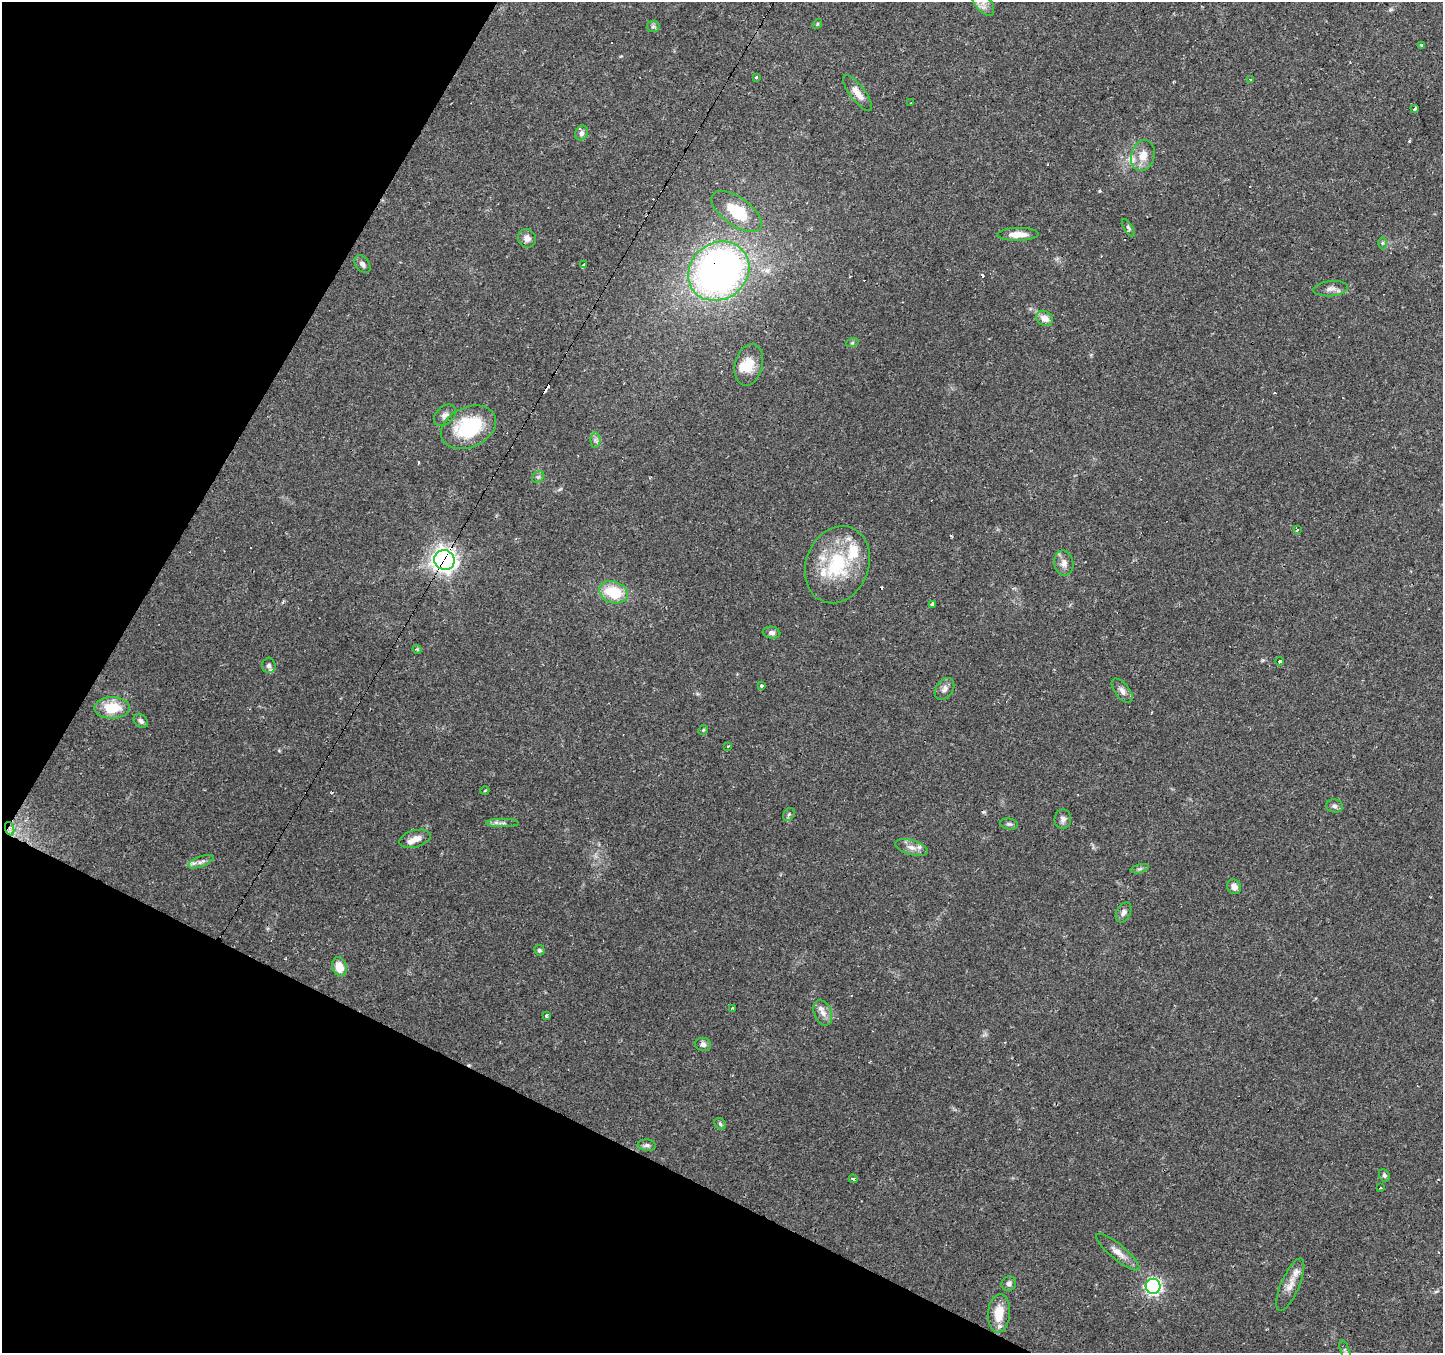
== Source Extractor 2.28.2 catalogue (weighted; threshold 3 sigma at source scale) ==
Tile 9 of 4 x 4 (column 1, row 3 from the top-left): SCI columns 1-1441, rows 1546-2896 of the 5765 x 5860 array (HDU 1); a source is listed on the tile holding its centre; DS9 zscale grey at full resolution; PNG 1445 x 1355 px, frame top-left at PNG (2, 2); each listed source drawn as its Kron ellipse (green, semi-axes under 4 px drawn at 4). Shown black and unused: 24% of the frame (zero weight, under 2 of 3 exposures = <1% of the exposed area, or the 3 px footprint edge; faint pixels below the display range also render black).
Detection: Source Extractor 2.28.2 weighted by HDU 2 'WHT'; one run over the whole footprint, this tile lists its part. Background 0.0783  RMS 0.006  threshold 0.0268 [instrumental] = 3 sigma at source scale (4.5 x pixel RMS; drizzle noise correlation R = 1.50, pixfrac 1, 0.0396/0.0396 arcsec/px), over >= 5 px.
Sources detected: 97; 14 cosmic-ray / hot-pixel residue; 1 long thin detection or spike segment (spike, bleed or trail) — neither listed nor drawn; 8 inside a brighter listed object's ellipse — not listed separately; the other 74 listed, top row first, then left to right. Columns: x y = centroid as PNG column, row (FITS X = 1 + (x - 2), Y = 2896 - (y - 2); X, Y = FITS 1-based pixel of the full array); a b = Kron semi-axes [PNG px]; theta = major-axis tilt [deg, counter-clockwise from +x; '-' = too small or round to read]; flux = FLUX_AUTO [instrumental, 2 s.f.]
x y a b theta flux
982 2 16 8 -53 5.6
817 24 5 4 - 0.8
653 26 6 6 - 1.3
1421 45 4 3 - 3.2
757 78 3 3 - 5.4
1250 80 4 3 - 0.67
858 93 22 7 -53 6.1
911 103 3 3 - 1.5
1415 109 3 3 - 3.6
582 133 8 6 65 1.9
1143 156 16 11 73 7.9
737 211 29 14 -36 22
1128 228 10 4 -58 1.1
1018 234 20 6 1 7
527 238 9 8 - 3.4
1382 243 6 4 89 0.94
362 264 10 6 -50 2.3
583 264 3 3 - 0.96
719 271 32 28 38 300
1331 289 17 7 5 3.5
1044 318 9 7 -30 5.7
852 343 6 4 19 0.88
749 365 21 13 75 11
445 415 13 8 44 3
469 427 29 20 25 42
595 440 7 5 -89 1.6
538 477 7 5 43 1.2
1297 530 3 3 - 1.1
444 560 10 9 - 360
1064 563 13 9 -81 4
837 565 39 31 69 44
613 592 15 10 -19 22
933 604 4 3 - 7
771 633 9 6 -10 2.1
417 649 5 3 - 0.98
1280 661 4 3 - 1.8
269 665 8 6 87 2.2
762 686 4 3 - 1.6
945 689 12 8 54 3
1122 691 14 7 -53 3.3
112 708 18 11 1 17
141 721 8 6 -40 2.2
703 730 5 4 - 0.73
728 746 3 2 - 1.2
485 790 4 3 - 0.46
1335 806 8 6 -11 1.9
789 814 7 5 55 1.1
1063 819 10 8 85 2.6
502 823 16 4 0 2.2
1009 824 9 5 -9 1.4
10 829 7 4 -72 1.7
415 839 16 8 16 5.1
912 847 17 7 -17 4.4
201 862 13 5 20 2.3
1140 869 9 4 13 1.3
1234 887 7 6 - 3.6
1124 912 10 7 62 2.7
539 950 5 5 - 1.1
339 967 10 7 -70 8.5
732 1008 3 2 - 0.92
823 1013 13 8 -68 4.3
547 1015 4 3 - 1.5
703 1044 8 6 -10 2.3
720 1124 6 5 - 1
647 1145 9 5 -4 1.9
1384 1175 6 5 - 1.3
853 1179 4 3 - 1.4
1380 1187 3 2 - 0.8
1118 1252 27 7 -40 6
1009 1283 7 7 - 1.9
1290 1285 28 9 67 6.5
1153 1286 7 7 - 140
999 1313 19 11 85 12
1345 1351 10 4 -71 1.7
Overlapping masked pixels (flux is a lower limit): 3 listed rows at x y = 719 271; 444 560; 10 829
Isophote crosses this tile's border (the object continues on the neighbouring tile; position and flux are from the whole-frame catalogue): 2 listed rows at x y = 982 2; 1345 1351